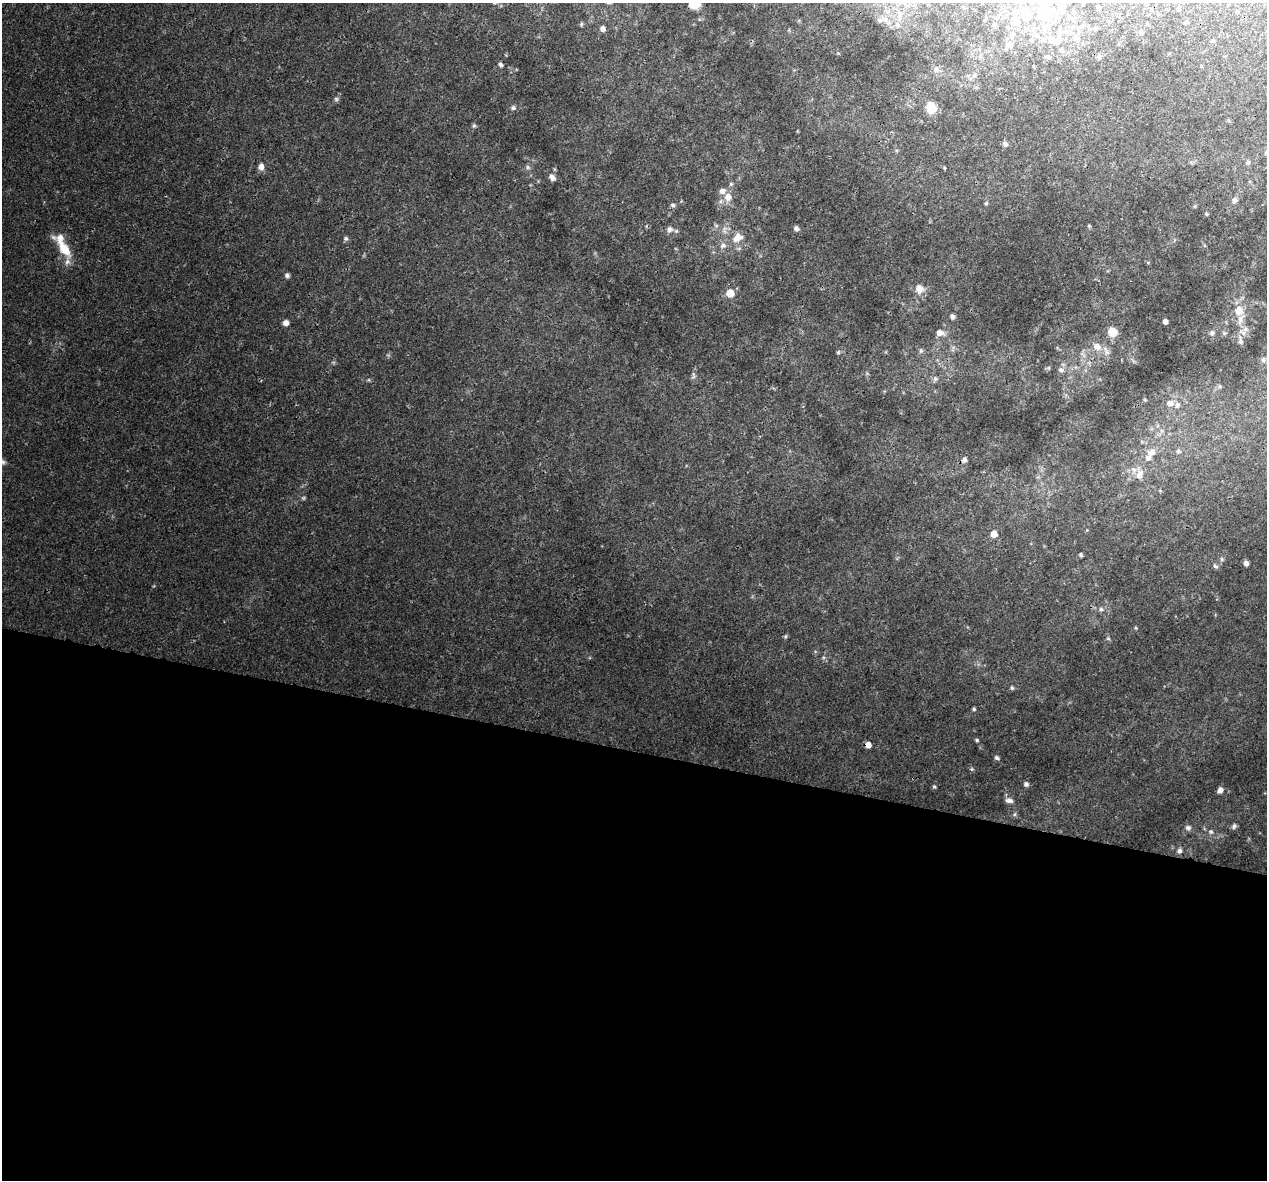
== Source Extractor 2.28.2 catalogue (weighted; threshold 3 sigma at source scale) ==
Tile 14 of 4 x 4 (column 2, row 4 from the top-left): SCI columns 1281-2545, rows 279-1456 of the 5100 x 5330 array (HDU 1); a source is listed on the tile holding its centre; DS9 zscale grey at full resolution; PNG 1269 x 1182 px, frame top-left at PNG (2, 3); no overlay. Shown black and unused: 36% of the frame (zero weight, under 3 of 4 exposures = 5% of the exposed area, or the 3 px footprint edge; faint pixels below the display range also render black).
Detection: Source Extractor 2.28.2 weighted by HDU 2 'WHT'; one run over the whole footprint, this tile lists its part. Background 0.00805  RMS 0.0014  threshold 0.00609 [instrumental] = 3 sigma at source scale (4.5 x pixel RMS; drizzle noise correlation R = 1.50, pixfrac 1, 0.0396/0.0396 arcsec/px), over >= 5 px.
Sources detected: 113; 1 too faint to see at this stretch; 2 inside a brighter object's white glare — not listed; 12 inside a brighter listed object's ellipse — not listed separately; the other 98 listed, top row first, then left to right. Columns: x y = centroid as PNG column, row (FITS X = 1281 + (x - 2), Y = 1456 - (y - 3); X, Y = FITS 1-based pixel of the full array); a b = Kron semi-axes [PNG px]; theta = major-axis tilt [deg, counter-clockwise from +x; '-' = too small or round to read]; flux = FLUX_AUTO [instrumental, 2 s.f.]
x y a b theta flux
694 4 11 7 27 2.8
1044 5 12 11 - 3
1098 7 6 4 0 0.15
1179 9 4 3 - 0.24
1027 13 21 13 -71 2.8
879 20 7 5 -46 0.34
1186 22 5 4 - 0.18
581 24 5 5 - 0.22
1147 24 4 3 - 0.13
897 25 7 5 -46 0.32
994 25 6 4 -58 0.19
603 28 6 6 - 0.56
1044 28 9 7 60 0.76
1095 28 5 5 - 0.2
1141 32 6 5 - 0.22
1012 34 8 6 50 0.41
1031 40 6 4 45 0.19
1055 41 24 13 11 2.7
1009 45 9 8 - 0.82
1048 57 7 6 - 0.3
1099 57 7 4 -89 0.2
500 65 6 4 -59 0.31
936 70 8 7 - 0.48
974 76 6 4 19 0.23
336 99 7 5 -22 0.26
513 108 7 6 - 0.33
931 108 9 8 - 3.4
474 126 6 5 - 0.23
1005 144 7 6 - 0.39
1248 163 7 5 89 0.3
261 167 9 6 -87 0.72
528 167 7 5 -46 0.29
944 168 4 3 - 0.19
552 178 9 6 -51 0.62
731 184 6 5 - 0.22
728 197 12 10 79 1.2
1235 200 8 7 - 0.53
986 203 5 4 - 0.17
673 205 6 6 - 0.3
1206 214 5 4 - 0.19
1089 226 4 4 - 0.15
724 228 8 5 10 0.4
796 228 7 6 - 0.36
669 229 9 8 - 0.63
737 237 16 12 36 1.7
346 238 6 6 - 0.29
723 246 9 7 15 0.57
64 249 29 10 -51 3.3
287 275 6 5 - 0.36
920 288 13 11 -30 1.2
730 293 6 6 - 2.5
1239 311 11 10 - 1.7
952 316 7 6 - 0.4
1165 321 5 4 - 0.56
286 323 6 6 - 0.63
1245 329 7 6 - 0.46
1112 332 10 10 - 1.6
940 333 10 7 -10 0.9
1212 333 7 7 - 0.37
1240 342 7 6 - 0.31
1097 346 12 9 -26 1.3
921 351 7 5 88 0.31
838 352 5 4 - 0.2
1263 360 6 6 - 0.28
1061 370 7 6 - 0.48
693 377 7 4 -72 0.26
935 379 7 7 - 0.39
1220 386 6 4 72 0.18
1145 399 5 4 - 0.18
1170 403 11 8 1 0.89
1178 451 7 6 - 0.36
1152 452 14 11 34 1.3
964 460 7 6 - 0.49
1139 474 13 9 69 1.1
994 534 6 6 - 1.7
1081 555 5 4 - 0.22
1221 559 6 4 -89 0.23
1246 563 5 5 - 0.56
1215 566 7 5 -33 0.31
1101 609 7 6 - 0.39
1136 628 4 4 - 0.15
785 636 6 4 69 0.2
1108 638 5 4 - 0.19
1012 688 6 4 -74 0.23
974 709 5 4 - 0.19
977 740 4 4 - 0.2
868 745 5 5 - 1.1
997 758 6 4 -44 0.29
972 769 5 5 - 0.18
1026 784 5 5 - 0.36
934 787 5 4 - 0.19
1220 790 7 5 55 0.58
1009 800 10 6 -12 0.54
1015 814 6 4 70 0.21
1234 826 8 6 48 0.34
1188 828 8 7 - 0.43
1211 832 8 7 - 0.42
1180 851 7 6 - 0.4
Overlapping masked pixels (flux is a lower limit): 1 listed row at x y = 868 745
Isophote crosses this tile's border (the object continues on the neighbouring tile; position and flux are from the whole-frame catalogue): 2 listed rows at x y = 694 4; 1044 5